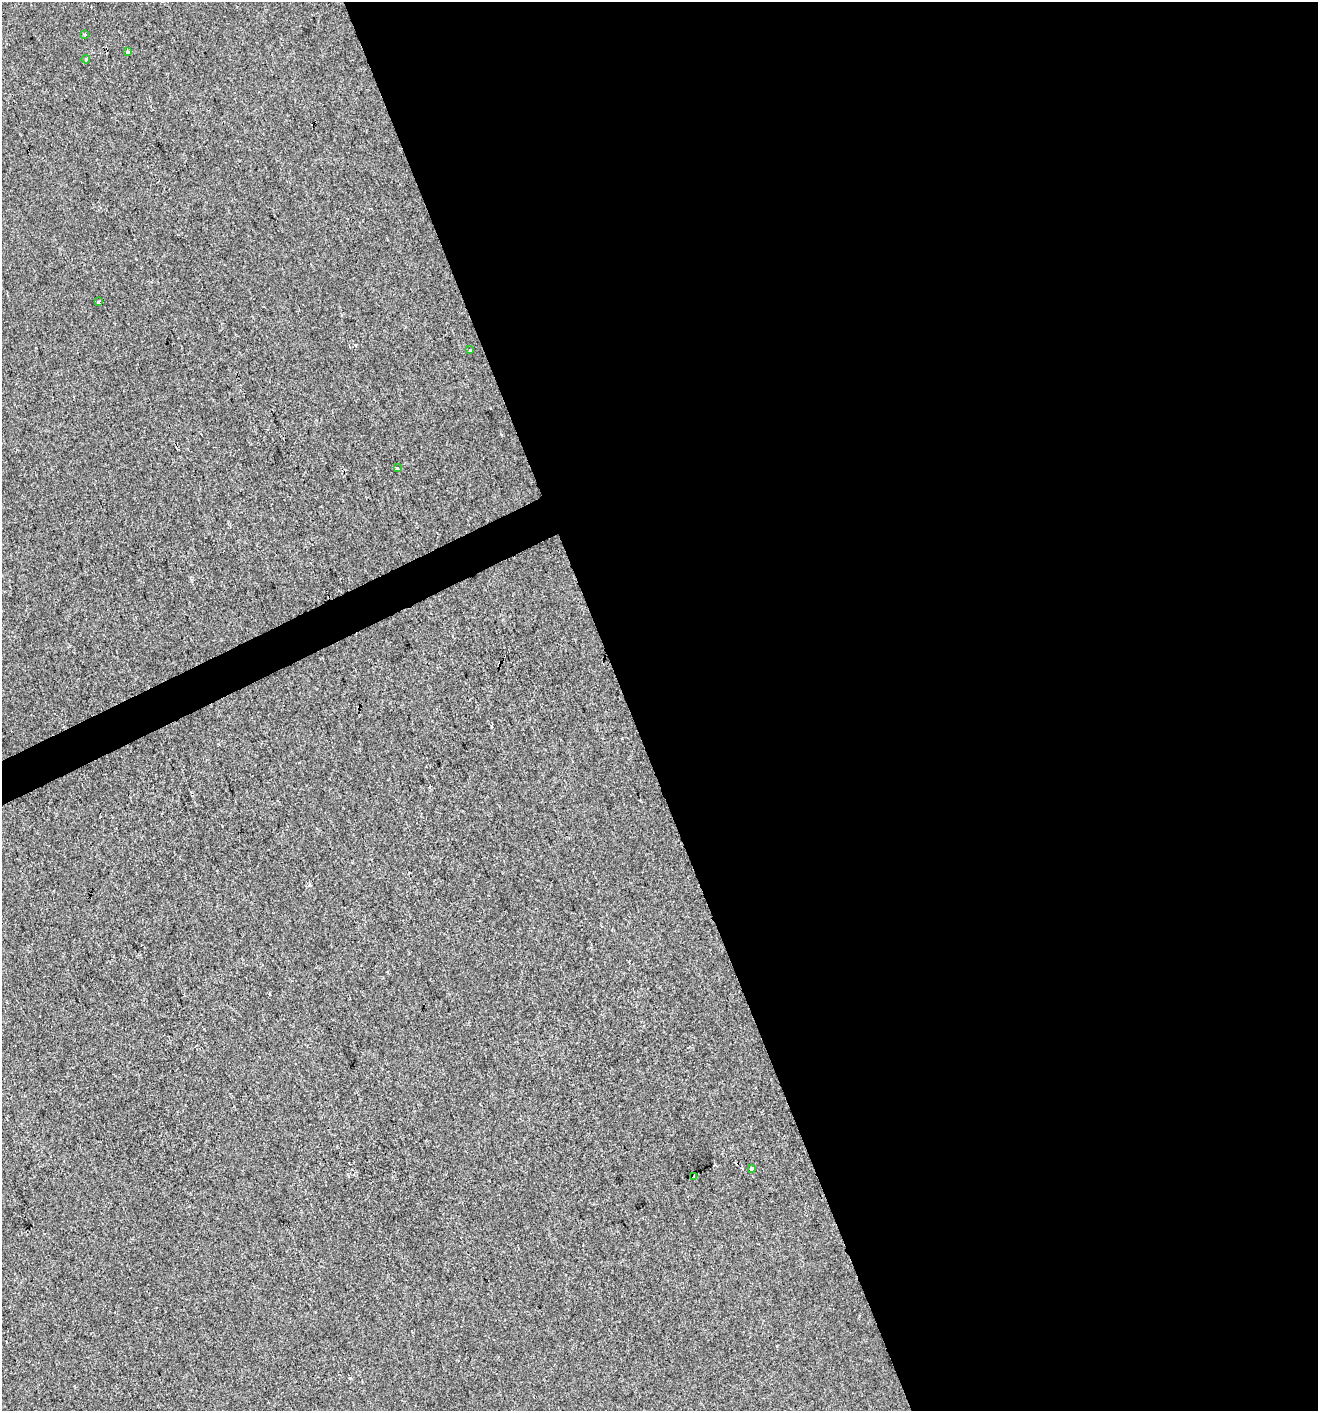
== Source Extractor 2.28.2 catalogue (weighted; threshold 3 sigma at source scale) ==
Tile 8 of 4 x 4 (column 4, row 2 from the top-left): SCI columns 4036-5351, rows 2820-4228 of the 5495 x 5637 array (HDU 1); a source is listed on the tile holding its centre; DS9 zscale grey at full resolution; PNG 1320 x 1413 px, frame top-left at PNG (2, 2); each listed source drawn as its Kron ellipse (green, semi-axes under 4 px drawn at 4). Shown black and unused: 54% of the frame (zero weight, under 2 of 3 exposures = <1% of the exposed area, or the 3 px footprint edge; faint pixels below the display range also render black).
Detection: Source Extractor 2.28.2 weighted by HDU 2 'WHT'; one run over the whole footprint, this tile lists its part. Background 0.00269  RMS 0.0048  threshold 0.0217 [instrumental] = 3 sigma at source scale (4.5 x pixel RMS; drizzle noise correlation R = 1.50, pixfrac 1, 0.0396/0.0396 arcsec/px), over >= 5 px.
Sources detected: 10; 2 cosmic-ray / hot-pixel residue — neither listed nor drawn; the other 8 listed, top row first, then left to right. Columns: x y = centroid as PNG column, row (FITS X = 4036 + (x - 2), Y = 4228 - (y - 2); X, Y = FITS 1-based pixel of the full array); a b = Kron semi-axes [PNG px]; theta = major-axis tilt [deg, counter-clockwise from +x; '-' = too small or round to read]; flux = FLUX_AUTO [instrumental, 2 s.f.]
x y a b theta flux
85 35 3 3 - 0.64
128 51 3 3 - 2.6
86 59 4 4 - 0.87
99 302 3 3 - 1.8
470 350 3 3 - 0.63
397 468 3 3 - 2.3
751 1168 3 3 - 1.8
694 1177 4 3 - 1.3